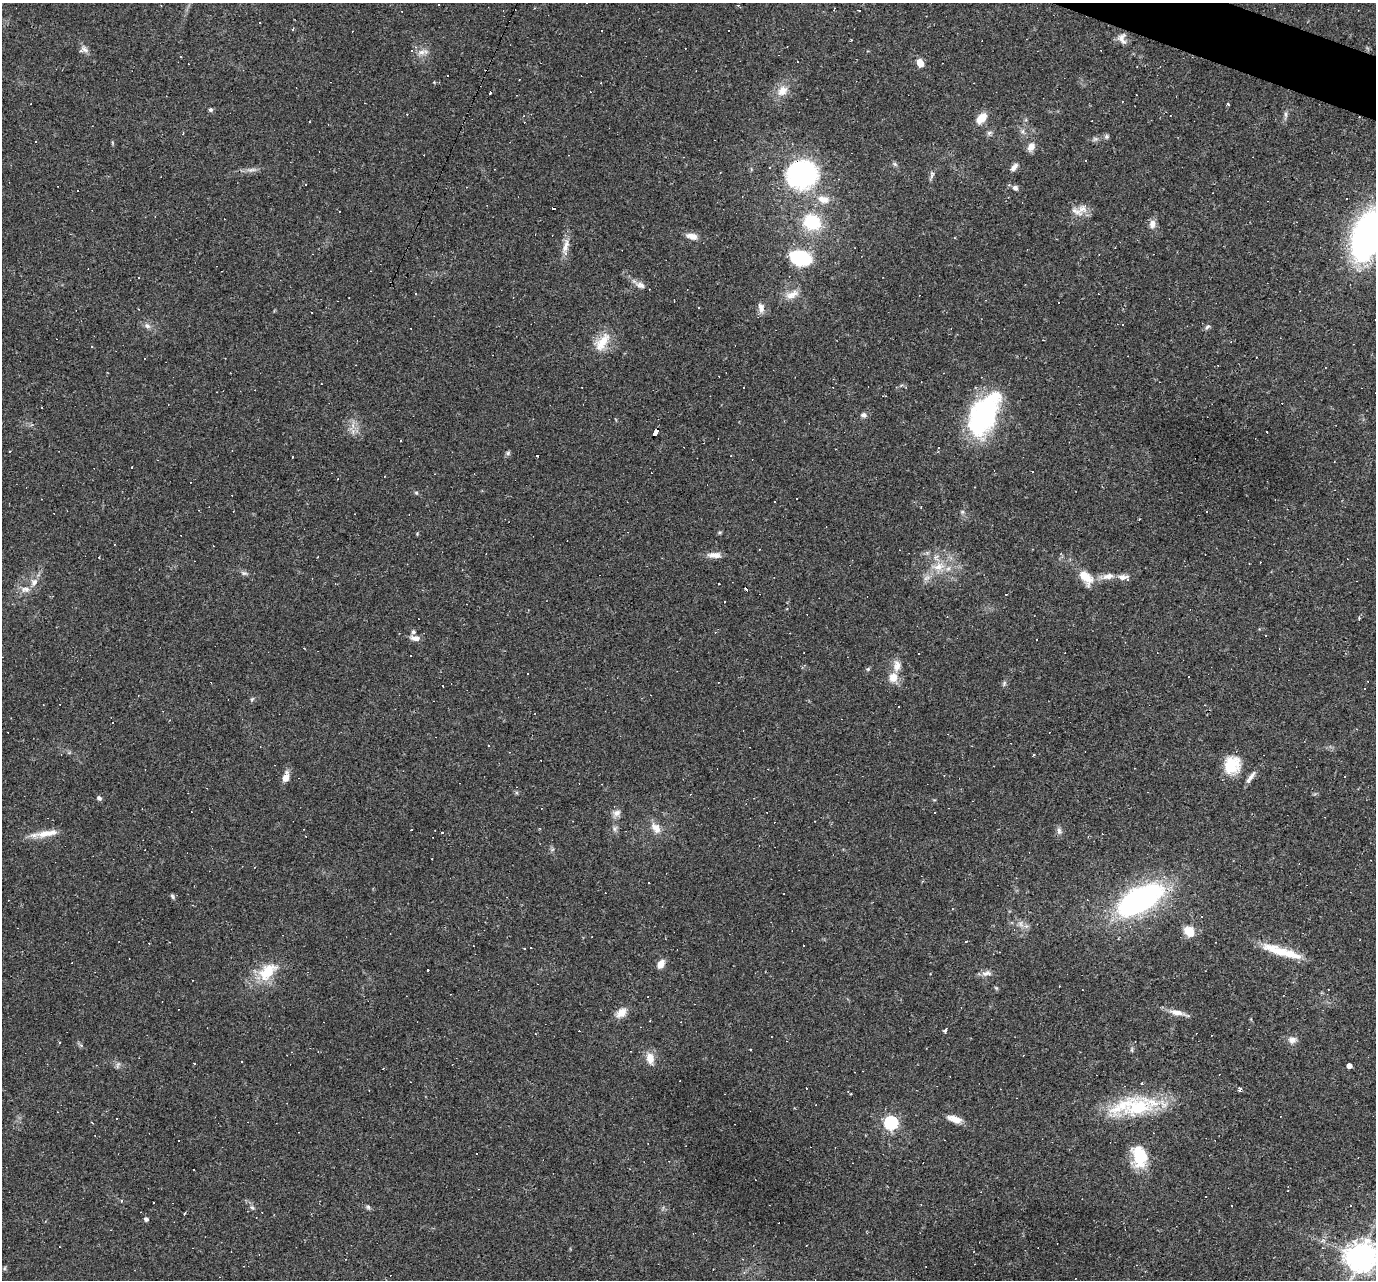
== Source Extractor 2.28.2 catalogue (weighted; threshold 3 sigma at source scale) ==
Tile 10 of 4 x 4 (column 2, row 3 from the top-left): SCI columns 1375-2748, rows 1544-2821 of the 5495 x 5510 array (HDU 1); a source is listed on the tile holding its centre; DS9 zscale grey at full resolution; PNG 1378 x 1282 px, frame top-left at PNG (2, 3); no overlay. Shown black and unused: <1% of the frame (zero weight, under 2 of 3 exposures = <1% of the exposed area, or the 3 px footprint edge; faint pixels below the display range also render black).
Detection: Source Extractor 2.28.2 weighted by HDU 2 'WHT'; one run over the whole footprint, this tile lists its part. Background 0.0361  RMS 0.0046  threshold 0.0208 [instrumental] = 3 sigma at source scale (4.5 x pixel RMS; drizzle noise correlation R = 1.50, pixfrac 1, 0.05/0.05 arcsec/px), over >= 5 px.
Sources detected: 236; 1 inside a brighter object's white glare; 98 cosmic-ray / hot-pixel residue — not listed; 8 inside a brighter listed object's ellipse — not listed separately; the other 129 listed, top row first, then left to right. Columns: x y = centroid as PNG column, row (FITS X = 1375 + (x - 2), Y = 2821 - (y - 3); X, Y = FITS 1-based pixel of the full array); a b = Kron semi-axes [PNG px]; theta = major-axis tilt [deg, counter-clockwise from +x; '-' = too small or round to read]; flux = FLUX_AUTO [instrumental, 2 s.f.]
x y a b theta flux
439 5 3 2 - 0.3
859 11 3 2 - 0.93
259 22 2 2 - 0.36
293 29 3 3 - 1.1
1122 38 16 10 -75 3.2
85 50 11 6 -38 1.8
422 52 12 6 12 2.5
180 57 3 2 - 0.56
920 63 6 5 - 10
447 75 2 2 - 0.38
519 79 3 2 - 0.37
434 82 4 3 - 0.34
782 91 17 12 45 5.6
490 92 4 3 - 1.4
1228 104 4 3 - 0.51
211 110 6 4 -15 0.79
1286 114 8 4 -82 1
981 118 13 8 46 6.3
1023 131 6 4 71 0.95
989 133 8 5 30 1.1
1106 136 6 6 - 0.99
1031 147 11 8 56 3.2
1086 160 2 2 - 0.35
895 164 7 4 -53 0.83
1014 167 11 6 49 2.1
252 170 14 4 6 1.9
801 173 19 18 - 100
932 174 9 5 61 1.3
1015 188 8 7 - 1.6
823 199 15 9 -13 5
1082 209 16 12 38 4.5
812 222 15 14 - 22
1152 224 10 8 80 2.8
1368 235 42 24 69 150
692 236 13 7 -15 3.7
566 246 24 7 72 4.2
1115 247 3 2 - 0.31
800 258 20 14 -7 27
640 285 14 9 -20 2.7
792 295 20 9 24 4.6
761 307 13 7 -84 2.6
147 326 9 6 -43 1.6
1207 327 8 5 37 0.95
602 342 29 13 57 9.2
92 346 3 2 - 0.54
863 415 8 7 - 1.4
982 417 49 27 62 67
353 425 8 6 -71 2.4
655 432 8 4 68 54
508 453 7 5 48 0.83
131 467 3 3 - 1.4
416 493 6 4 -1 0.58
962 512 5 5 - 0.72
1139 519 3 2 - 0.42
720 533 7 3 8 0.57
114 544 2 2 - 0.29
714 555 18 7 -1 3.4
938 566 19 11 15 8.1
244 573 9 5 -13 1.1
1108 576 16 8 13 3.9
1086 577 24 13 -50 7.6
926 578 10 5 27 1.8
34 582 11 7 59 2.8
719 584 3 2 - 0.61
25 589 12 8 -2 2.9
746 589 3 3 - 1.6
725 602 3 2 - 0.37
1359 618 3 3 - 0.55
413 632 5 5 - 1.2
415 638 12 6 -12 2.6
410 655 3 3 - 0.61
868 669 6 4 45 0.66
528 674 3 2 - 0.32
893 678 13 11 -84 5.1
1004 683 8 5 67 0.92
443 686 3 2 - 0.31
252 699 7 4 45 0.67
1232 765 20 17 70 14
286 777 13 7 74 3.6
1250 777 20 5 55 2.5
1345 777 3 3 - 0.51
99 798 7 5 -44 1
616 813 11 9 22 2.4
656 828 18 10 -53 4.6
614 829 7 7 - 1.3
1059 831 10 6 -82 1.6
47 833 31 8 10 6.7
442 833 3 2 - 0.38
432 859 2 2 - 0.26
172 896 8 4 -56 0.84
1140 899 43 20 29 110
1020 924 9 6 -87 1.7
1189 931 12 9 -44 7.8
966 941 4 2 - 0.42
530 948 2 2 - 0.37
524 949 3 3 - 0.67
1283 952 45 10 -15 13
661 964 11 7 59 3.5
267 972 31 18 44 14
986 973 15 7 11 2.4
1059 986 2 2 - 0.26
996 988 6 4 -44 0.56
1177 1012 22 7 -11 4
621 1013 15 10 41 4.4
945 1030 3 3 - 38
535 1034 3 3 - 0.45
1292 1040 12 9 -3 2.5
81 1045 6 5 - 0.82
1132 1050 7 4 -90 0.71
650 1058 16 10 -82 4.7
118 1064 9 5 59 1
1349 1066 4 4 - 2.7
1240 1089 5 4 - 1
1137 1107 63 25 11 35
954 1119 17 7 -16 4.3
891 1123 6 6 - 85
476 1153 2 2 - 0.29
1139 1156 24 16 -78 18
193 1170 3 2 - 0.47
1206 1196 2 2 - 0.29
121 1201 4 3 - 0.49
1232 1206 2 2 - 0.44
368 1207 6 6 - 0.84
252 1208 6 5 - 0.85
184 1213 3 2 - 0.62
146 1219 4 4 - 1.4
1323 1248 3 3 - 0.37
1361 1257 9 9 - 680
4 1268 6 4 89 0.6
Overlapping masked pixels (flux is a lower limit): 2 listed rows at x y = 801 173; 655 432
Isophote crosses this tile's border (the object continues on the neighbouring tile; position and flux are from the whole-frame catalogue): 2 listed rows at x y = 1368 235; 1361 1257